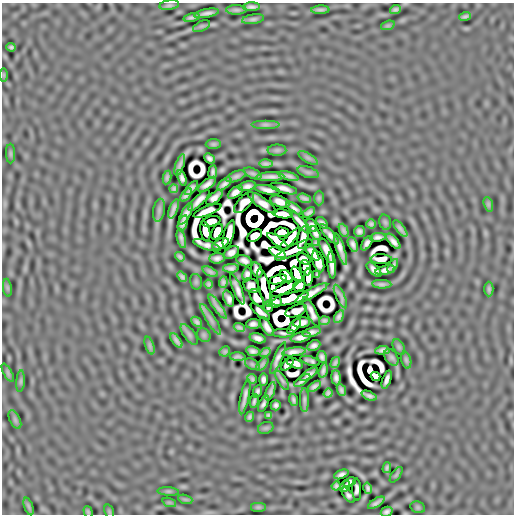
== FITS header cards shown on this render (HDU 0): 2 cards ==
NAXIS1  =                  512
NAXIS2  =                  512

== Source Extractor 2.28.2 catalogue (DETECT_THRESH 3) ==
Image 512 x 512 px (HDU 0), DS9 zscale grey, 1 PNG px = 1 image px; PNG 516 x 516 px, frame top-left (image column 1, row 512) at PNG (2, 3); each listed source drawn as its Kron ellipse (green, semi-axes under 4 px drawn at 4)
Background -3.57e-07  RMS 2.4e-04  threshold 7.25e-04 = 3 sigma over >= 5 px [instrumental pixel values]
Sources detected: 241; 30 with non-positive FLUX_AUTO (blend fragments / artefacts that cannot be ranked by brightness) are neither listed nor drawn; the other 211 listed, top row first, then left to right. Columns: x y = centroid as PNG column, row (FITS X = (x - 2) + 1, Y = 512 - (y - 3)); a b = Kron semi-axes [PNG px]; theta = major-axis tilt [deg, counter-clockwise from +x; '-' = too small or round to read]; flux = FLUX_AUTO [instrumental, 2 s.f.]
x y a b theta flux
169 5 10 4 9 0.039
251 7 9 3 1 0.057
395 9 5 3 - 0.036
236 10 10 4 0 0.042
320 10 9 3 1 0.046
206 13 12 3 11 0.075
465 16 6 3 18 0.034
191 17 8 3 15 0.046
253 19 11 4 9 0.044
388 25 7 4 19 0.027
202 26 9 5 26 0.03
11 47 5 3 - 0.033
3 75 7 4 -90 0.02
265 124 14 4 0 0.052
213 144 7 5 0 0.032
277 150 9 5 0 0.034
10 154 10 4 -90 0.031
209 158 6 4 -41 0.046
308 158 11 4 -32 0.041
266 164 7 4 -2 0.045
180 165 11 3 72 0.059
213 172 7 3 83 0.045
308 172 11 5 -18 0.039
253 173 9 5 -26 0.038
236 176 10 5 21 0.053
288 176 10 3 -15 0.057
167 177 7 3 81 0.036
270 177 14 3 1 0.096
182 178 8 4 -71 0.056
207 184 11 4 37 0.08
224 184 8 4 41 0.063
247 186 8 4 12 0.073
191 188 9 4 48 0.044
174 189 4 4 - 0.032
284 189 14 4 -15 0.078
267 190 13 4 -11 0.07
235 192 9 5 37 0.085
186 195 7 4 51 0.049
214 198 10 5 39 0.072
304 198 7 3 -18 0.046
319 198 7 5 90 0.025
199 200 14 4 45 0.082
280 202 10 5 -20 0.1
244 203 13 6 46 0.053
262 203 17 5 -35 0.064
488 204 7 4 -72 0.033
294 208 9 3 -36 0.055
174 209 10 3 69 0.064
159 210 11 6 80 0.044
208 211 15 4 22 0.053
309 212 7 4 32 0.044
186 214 12 4 63 0.087
283 214 10 4 -9 0.1
211 221 9 5 14 0.12
300 222 14 3 -49 0.037
385 222 8 5 -74 0.026
183 223 8 4 69 0.068
322 223 7 3 -44 0.036
371 224 4 4 - 0.036
312 225 7 4 -61 0.04
400 229 10 4 -53 0.054
344 230 7 4 -66 0.043
205 231 10 4 -79 0.19
359 231 5 5 - 0.05
217 232 8 5 64 0.22
282 232 7 4 -2 0.26
315 233 7 4 -60 0.052
229 234 15 5 75 0.12
329 234 13 4 -48 0.075
255 236 8 5 35 0.11
378 237 8 4 6 0.052
181 238 10 3 -77 0.059
303 238 11 5 77 0.048
289 240 14 4 49 0.15
278 241 13 4 -37 0.14
393 241 9 4 -48 0.079
316 243 4 3 - 0.027
367 243 8 4 56 0.061
220 244 9 5 27 0.086
353 244 8 4 -68 0.061
207 245 14 4 -18 0.033
340 249 16 4 -72 0.11
294 250 21 5 26 0.063
327 251 13 5 -65 0.092
231 253 8 5 35 0.067
278 253 9 4 -25 0.038
312 253 10 4 -53 0.08
180 257 5 3 - 0.033
217 258 7 5 5 0.062
304 259 7 5 -33 0.046
381 259 10 5 -2 0.096
244 261 8 5 -22 0.061
318 261 11 5 -73 0.12
332 265 13 4 -86 0.094
393 266 7 3 59 0.041
231 268 8 4 1 0.053
306 268 8 5 -75 0.14
257 270 8 5 -67 0.065
374 270 9 4 -45 0.063
385 270 10 4 13 0.079
210 272 8 4 -23 0.045
247 274 7 4 80 0.046
297 274 8 4 -66 0.38
317 274 4 2 - 0.02
182 277 5 4 - 0.041
286 277 7 5 -48 0.075
308 277 8 4 88 0.14
278 279 9 4 16 0.35
196 282 8 6 -76 0.026
223 282 6 3 85 0.04
209 284 4 3 - 0.031
382 284 9 4 -3 0.051
251 285 8 6 -41 0.029
299 286 6 5 - 0.15
7 288 9 4 -81 0.027
264 288 20 5 -76 0.056
285 288 15 5 29 0.11
237 289 16 4 -68 0.079
489 289 7 4 -90 0.032
311 293 18 4 30 0.11
340 296 13 3 -65 0.049
257 298 10 5 -56 0.036
290 298 19 5 14 0.15
229 299 8 5 -69 0.063
275 302 6 6 - 0.06
268 306 6 4 77 0.028
217 307 14 3 -54 0.073
296 311 11 5 20 0.073
260 312 12 4 -41 0.029
311 312 16 5 -63 0.044
339 317 7 4 59 0.05
211 319 18 4 -58 0.073
324 321 5 4 - 0.035
197 322 6 4 -44 0.042
302 323 9 5 10 0.094
253 324 7 5 4 0.057
294 326 9 4 51 0.048
267 327 10 4 -60 0.072
239 328 6 3 -22 0.038
312 332 9 4 15 0.063
283 333 11 3 1 0.039
189 334 12 5 -53 0.042
204 335 7 6 - 0.028
301 337 10 5 12 0.079
258 338 8 4 -16 0.07
176 340 8 3 -54 0.051
150 346 9 4 -71 0.038
314 346 7 5 24 0.057
399 347 8 5 -61 0.025
382 350 7 4 4 0.053
225 351 5 5 - 0.031
253 351 7 5 -10 0.056
265 352 5 3 - 0.035
294 352 12 4 8 0.096
238 357 8 4 -4 0.038
322 357 6 4 -79 0.048
391 357 9 6 -57 0.039
278 358 17 4 67 0.073
406 360 9 5 -75 0.031
310 361 10 4 -17 0.03
295 363 8 4 -21 0.081
335 363 6 3 59 0.035
252 364 8 5 -30 0.029
262 364 8 4 49 0.037
287 364 7 4 48 0.059
323 370 7 3 76 0.048
8 373 10 4 -60 0.028
309 374 10 4 33 0.055
376 376 5 4 - 0.067
336 378 7 4 -85 0.059
252 379 5 3 - 0.033
263 379 6 4 89 0.051
387 379 9 3 70 0.067
282 380 11 4 -58 0.033
21 381 10 4 85 0.028
302 381 9 3 36 0.054
314 386 7 4 35 0.054
341 390 6 3 -67 0.041
257 391 7 3 67 0.042
270 391 9 3 70 0.049
328 393 5 4 - 0.04
369 396 8 4 -22 0.05
245 397 18 3 78 0.08
293 400 6 3 -71 0.035
304 400 12 4 -89 0.044
254 401 7 2 80 0.036
263 404 9 3 67 0.05
276 405 5 5 - 0.045
268 415 4 3 - 0.026
250 417 5 3 - 0.033
15 420 10 5 -64 0.036
266 428 8 6 20 0.029
387 468 5 2 - 0.028
341 474 8 4 22 0.055
396 475 9 4 54 0.023
350 482 7 4 20 0.034
336 486 4 4 - 0.035
345 487 6 4 53 0.034
368 488 6 4 -73 0.039
357 489 11 4 -86 0.028
168 491 10 4 -4 0.029
348 495 9 4 -54 0.024
185 499 7 4 -18 0.026
169 502 7 4 -18 0.024
376 503 9 3 32 0.054
28 506 9 4 -71 0.032
258 507 8 5 0 0.028
418 507 7 5 -21 0.023
88 512 6 4 -74 0.026
109 512 7 4 -71 0.022
387 512 6 4 29 0.047
At the frame edge (FLAGS 8, measured only in part): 1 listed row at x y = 387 512
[30 non-positive-flux detections neither listed nor drawn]